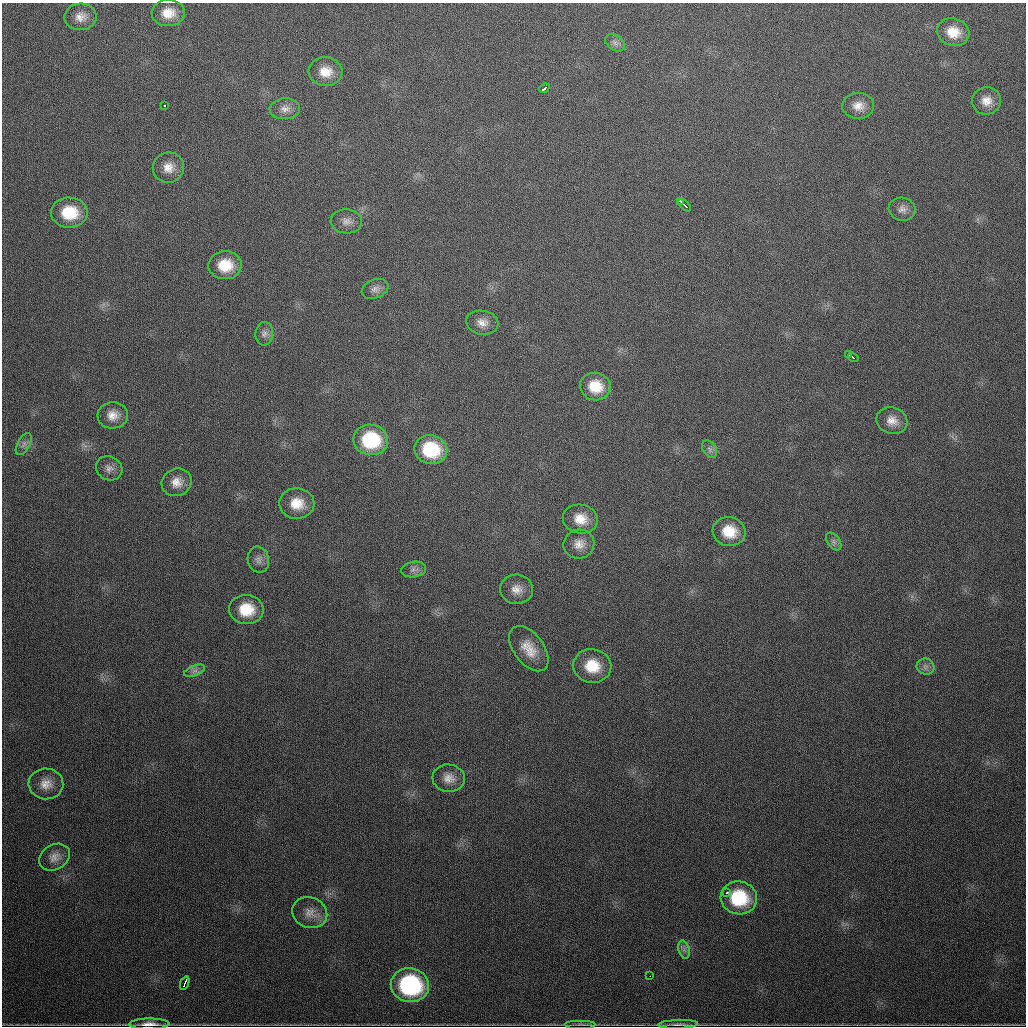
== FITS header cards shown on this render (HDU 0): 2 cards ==
NAXIS1  =                 1024
NAXIS2  =                 1024

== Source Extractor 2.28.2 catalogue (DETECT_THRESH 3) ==
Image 1024 x 1024 px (HDU 0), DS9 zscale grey, 1 PNG px = 1 image px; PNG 1028 x 1028 px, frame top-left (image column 1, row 1024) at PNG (2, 3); each listed source drawn as its Kron ellipse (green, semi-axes under 4 px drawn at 4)
Background 557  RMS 18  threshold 55.5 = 3 sigma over >= 5 px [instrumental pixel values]
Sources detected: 57; all 57 listed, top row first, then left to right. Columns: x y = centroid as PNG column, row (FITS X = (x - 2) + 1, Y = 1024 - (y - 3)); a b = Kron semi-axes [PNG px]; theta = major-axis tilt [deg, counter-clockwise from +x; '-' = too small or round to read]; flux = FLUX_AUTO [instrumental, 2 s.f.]
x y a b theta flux
168 13 16 13 2 21000
80 17 16 13 3 13000
953 32 16 13 -17 24000
615 43 11 7 -36 5500
326 72 17 14 -4 22000
544 88 6 3 39 5100
986 101 14 13 - 15000
164 106 3 3 - 8000
858 106 16 13 -2 15000
285 109 15 10 3 10000
168 167 16 15 - 16000
680 201 3 3 - 2400
685 205 8 2 -45 5000
902 209 13 11 -13 8800
69 213 18 15 -1 46000
346 221 16 12 -4 10000
225 265 16 14 3 33000
375 289 14 9 23 7400
482 323 16 12 -10 12000
264 334 12 8 83 6200
849 355 3 3 - 5900
853 357 6 2 -36 4600
595 386 15 13 -17 31000
113 415 15 13 4 14000
892 421 16 13 -18 14000
371 440 17 15 -9 82000
24 444 12 6 61 5000
710 449 9 6 -59 4700
431 450 16 14 -11 70000
109 468 13 12 - 9000
177 482 15 13 23 14000
297 503 17 15 -1 26000
580 519 18 14 -11 22000
729 531 16 14 -15 31000
834 542 10 6 -53 4900
579 544 15 14 - 14000
258 560 13 10 -78 7800
414 570 12 8 9 6400
517 589 16 14 -6 15000
246 609 17 14 -5 36000
529 649 26 15 -53 25000
592 666 19 17 -8 38000
925 667 9 8 - 5400
195 671 11 5 21 5000
449 778 16 14 -5 14000
46 784 17 15 -3 17000
54 857 16 12 31 12000
727 893 3 3 - 4000
739 898 18 16 -13 68000
310 913 18 15 -23 14000
684 950 9 5 -75 4700
650 976 2 2 - 1600
185 983 7 3 67 6300
410 985 19 17 -11 160000
149 1024 20 5 1 9300
580 1024 16 3 0 2600
678 1024 20 3 2 4200
At the frame edge (FLAGS 8, measured only in part): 1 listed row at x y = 149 1024